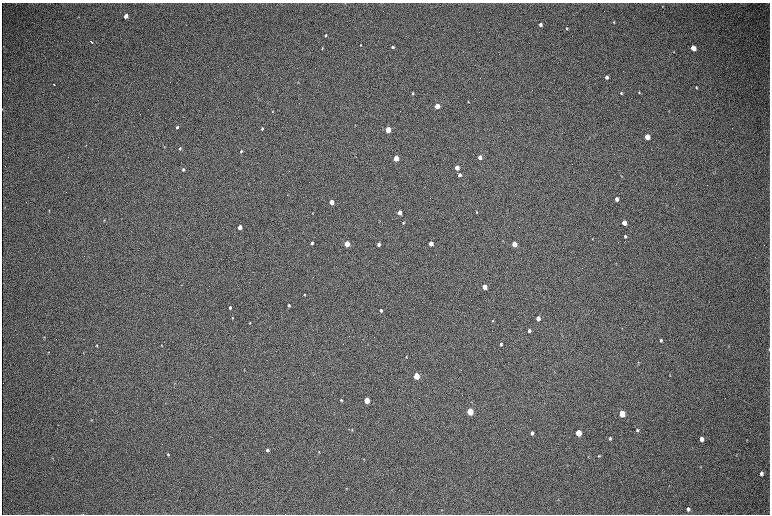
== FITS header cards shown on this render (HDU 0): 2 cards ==
NAXIS1  =                 1536 / length of data axis 1
NAXIS2  =                 1024 / length of data axis 2

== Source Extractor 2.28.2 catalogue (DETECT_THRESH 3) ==
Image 1536 x 1024 px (HDU 0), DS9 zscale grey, zoomed out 1/2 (1 PNG px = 2 x 2 image px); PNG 772 x 516 px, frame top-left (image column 1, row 1023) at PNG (2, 3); no overlay
Background 307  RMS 23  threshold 68.5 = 3 sigma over >= 5 px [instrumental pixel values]
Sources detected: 100; all 100 listed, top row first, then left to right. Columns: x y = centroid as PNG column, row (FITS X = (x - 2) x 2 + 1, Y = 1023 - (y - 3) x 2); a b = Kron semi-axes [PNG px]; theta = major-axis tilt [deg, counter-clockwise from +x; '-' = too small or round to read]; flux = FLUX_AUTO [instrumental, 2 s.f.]
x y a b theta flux
662 6 3 2 - 2900
126 16 4 3 - 43000
614 22 4 3 - 4300
540 25 3 3 - 16000
567 28 3 3 - 4500
325 36 3 2 - 5200
92 42 3 2 - 10000
360 45 3 2 - 4000
392 47 3 3 - 12000
322 48 4 2 - 3400
693 48 4 3 - 70000
674 52 3 2 - 2800
607 77 3 3 - 18000
298 82 3 2 - 2700
54 84 3 2 - 5400
696 87 3 2 - 4300
639 92 4 3 - 4000
412 93 3 2 - 5500
621 93 3 3 - 5500
468 102 3 2 - 2900
437 106 3 3 - 150000
273 112 3 3 - 2900
355 125 3 3 - 2100
177 127 3 2 - 8000
262 129 3 2 - 6500
388 130 3 3 - 220000
647 137 4 3 - 90000
86 145 4 2 - 2400
164 147 3 2 - 1900
180 148 4 3 - 5200
241 151 4 3 - 5100
480 157 3 3 - 39000
396 158 3 3 - 130000
457 168 3 3 - 70000
183 169 3 2 - 6900
459 175 3 3 - 20000
617 199 3 3 - 24000
331 202 3 3 - 74000
49 211 3 2 - 2400
476 212 3 2 - 4300
313 213 3 2 - 2200
399 213 3 3 - 67000
104 220 3 3 - 2800
403 223 3 3 - 4900
624 223 4 3 - 71000
240 227 3 3 - 62000
625 236 3 3 - 7700
592 239 4 3 - 3000
312 243 3 2 - 14000
347 244 3 3 - 190000
379 244 3 3 - 16000
431 244 3 3 - 75000
514 244 3 3 - 93000
484 287 3 3 - 91000
304 295 3 2 - 4600
289 305 3 2 - 9400
230 307 3 3 - 12000
381 310 3 2 - 10000
232 318 3 2 - 3500
538 318 3 3 - 45000
493 321 3 2 - 3200
250 323 3 2 - 3200
529 331 3 3 - 18000
44 337 4 3 - 4000
661 340 4 3 - 7700
501 344 3 3 - 8600
161 345 3 2 - 3000
97 346 3 3 - 4400
728 346 3 3 - 3400
769 349 4 2 - 2500
49 352 3 2 - 3300
83 353 3 2 - 2200
406 357 2 2 - 3800
638 362 4 3 - 3600
670 375 3 2 - 2600
416 376 4 3 - 240000
341 400 3 2 - 5100
367 400 4 3 - 150000
470 411 4 3 - 340000
622 414 4 3 - 230000
91 420 3 3 - 2700
352 430 4 3 - 4200
637 430 4 3 - 9200
532 433 3 3 - 14000
578 433 4 3 - 170000
610 438 3 3 - 6200
701 439 4 3 - 32000
746 439 3 2 - 2200
267 450 3 3 - 11000
319 452 3 2 - 2200
168 454 3 3 - 5100
588 456 3 3 - 2200
598 456 3 3 - 3900
364 459 3 3 - 2400
700 467 3 2 - 2100
761 473 5 4 - 16000
346 488 3 3 - 3500
558 500 3 2 - 2300
688 509 4 4 - 13000
442 510 3 2 - 2200
At the frame edge (FLAGS 8, measured only in part): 1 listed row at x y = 769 349